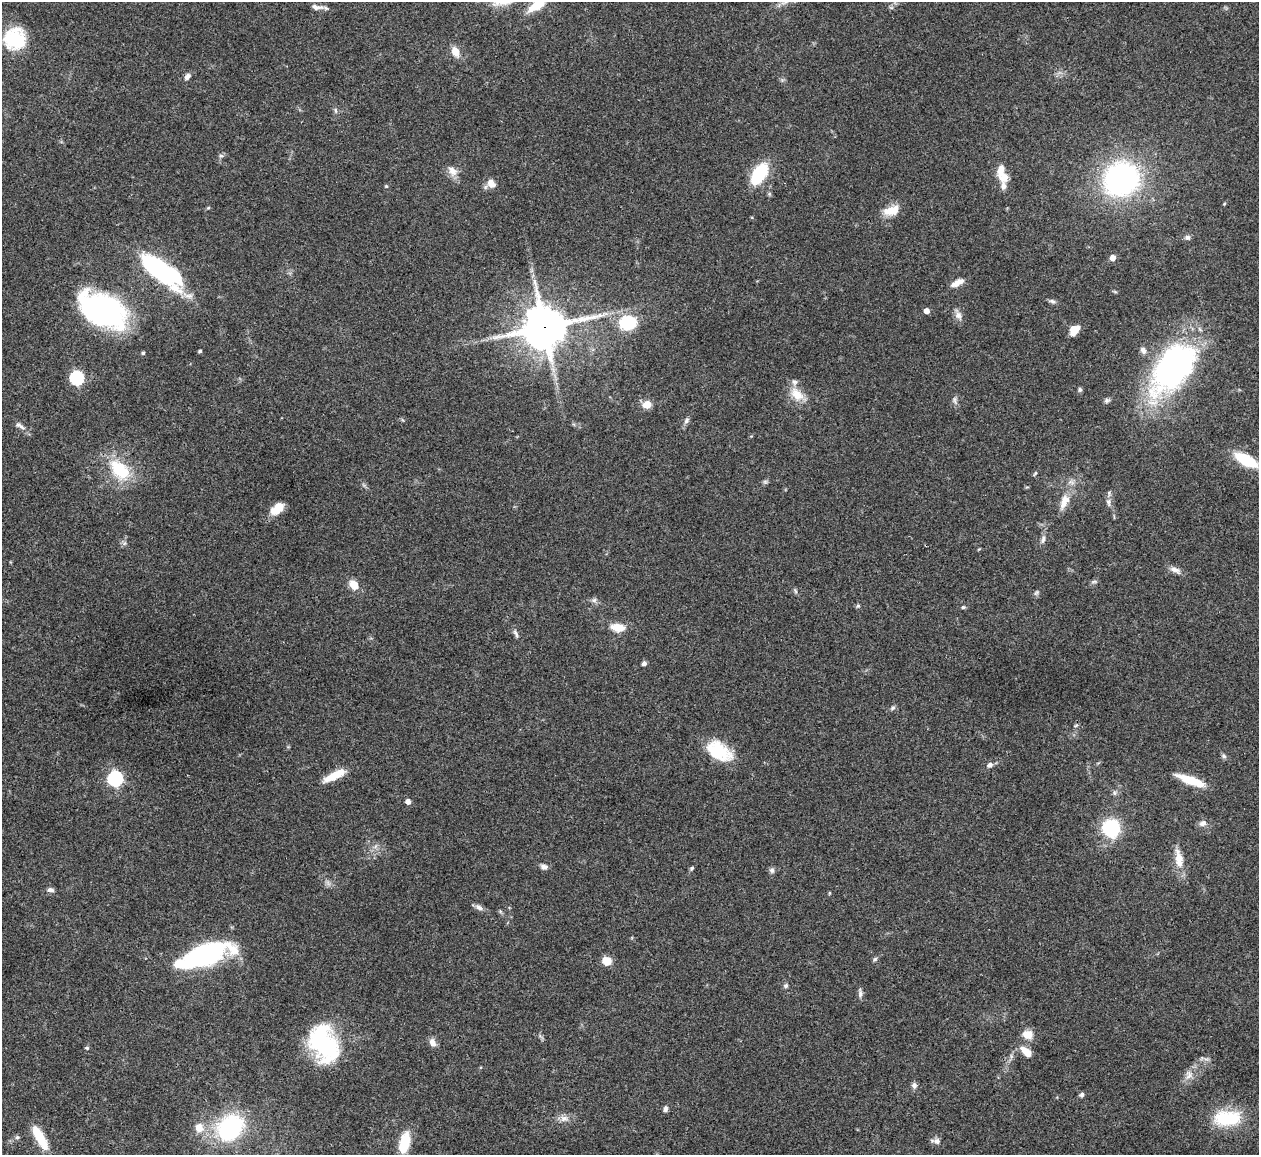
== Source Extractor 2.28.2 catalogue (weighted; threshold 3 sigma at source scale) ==
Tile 7 of 4 x 4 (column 3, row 2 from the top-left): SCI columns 2519-3775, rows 2567-3719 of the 5033 x 5015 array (HDU 1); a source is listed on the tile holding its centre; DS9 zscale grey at full resolution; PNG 1261 x 1157 px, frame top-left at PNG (2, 2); no overlay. Shown black and unused: <1% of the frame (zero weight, under 3 of 4 exposures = <1% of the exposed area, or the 3 px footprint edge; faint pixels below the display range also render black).
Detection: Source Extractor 2.28.2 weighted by HDU 2 'WHT'; one run over the whole footprint, this tile lists its part. Background 0.0492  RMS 0.0049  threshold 0.0219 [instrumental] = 3 sigma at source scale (4.5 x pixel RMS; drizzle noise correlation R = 1.50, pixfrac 1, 0.05/0.05 arcsec/px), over >= 5 px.
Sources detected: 105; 2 inside a brighter object's white glare — not listed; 5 inside a brighter listed object's ellipse — not listed separately; the other 98 listed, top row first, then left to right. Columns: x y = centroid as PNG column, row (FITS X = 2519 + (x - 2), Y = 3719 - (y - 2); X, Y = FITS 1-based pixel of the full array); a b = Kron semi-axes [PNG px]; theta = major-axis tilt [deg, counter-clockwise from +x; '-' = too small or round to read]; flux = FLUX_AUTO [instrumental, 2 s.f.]
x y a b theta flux
785 2 9 5 30 1.8
537 5 22 9 34 11
317 7 18 6 -3 2.6
15 39 22 22 - 26
455 52 10 7 -63 6.1
187 76 9 6 51 1.9
336 110 7 4 -81 0.89
221 156 6 4 -2 0.86
452 171 15 10 -44 4
759 174 20 11 56 29
1003 177 13 10 -12 5
1121 179 26 23 32 130
491 183 13 10 -45 3.5
386 186 4 4 - 0.46
1224 204 4 3 - 0.48
208 208 6 3 19 0.54
891 210 19 10 15 8.1
1187 237 8 6 3 1.5
1112 258 5 5 - 4.3
157 268 53 18 -37 69
957 283 17 7 29 3.7
1052 301 9 5 -11 1.3
103 310 45 29 -26 110
927 311 4 4 - 3.4
958 315 11 9 -62 2.6
628 323 16 13 1 24
544 327 15 13 11 1600
1074 330 7 6 - 9.8
1143 350 9 7 -67 2.3
200 351 4 3 - 0.66
143 353 4 4 - 0.78
1174 368 59 33 53 140
77 378 6 6 - 72
1080 390 7 5 -75 0.9
797 394 21 13 -42 8.2
955 400 11 4 -85 1.3
647 404 8 7 - 5.8
686 421 8 6 49 1.4
20 426 16 6 -33 2.3
1246 460 24 11 -29 19
120 470 35 21 -47 21
1035 473 8 3 56 0.62
765 482 7 4 0 0.83
1064 502 24 10 67 6.9
1108 502 12 6 -81 2.1
277 508 15 8 43 9.8
1043 539 13 5 80 1.9
1175 570 16 7 -25 2.8
1094 581 7 4 2 0.88
354 585 9 7 -51 7
1036 593 9 4 54 0.96
594 600 8 6 2 1.4
858 606 6 5 - 0.72
963 607 5 4 - 0.77
618 627 12 7 -9 9.9
516 633 13 4 -64 1.5
644 663 5 4 - 1.4
893 708 7 5 22 0.99
1076 725 6 3 20 0.61
719 751 31 18 -32 20
1224 756 8 5 -28 1.1
990 765 7 6 - 1.9
332 776 25 8 29 8.6
115 779 6 6 - 110
1191 780 32 8 -20 12
1114 793 7 4 -88 0.93
408 801 4 4 - 2.9
1203 823 10 8 22 2.2
1111 828 12 11 - 41
1179 859 27 10 -81 7.2
544 867 9 7 -10 1.9
692 868 7 4 50 0.77
772 870 7 6 - 1.4
50 890 8 5 -1 1.8
829 893 5 3 - 0.42
479 907 11 6 -30 2
205 954 48 19 15 71
875 959 6 5 - 0.89
607 961 10 9 - 5.4
786 986 6 6 - 1
860 994 13 5 89 1.6
1028 1035 12 10 -11 5.5
432 1042 11 8 -63 2.8
324 1044 38 25 -64 58
87 1048 5 4 - 0.66
1026 1052 15 7 -43 5.8
1189 1075 15 9 68 3.8
914 1085 8 7 - 1.6
1082 1095 6 5 - 1.2
665 1109 8 5 82 1.4
564 1118 12 8 17 3
1227 1118 32 17 2 27
199 1128 10 9 - 5.6
230 1128 23 18 48 64
17 1137 7 5 20 0.98
40 1137 29 9 -60 13
937 1141 8 7 - 2.3
404 1143 24 11 76 13
Overlapping masked pixels (flux is a lower limit): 1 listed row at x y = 544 327
Isophote crosses this tile's border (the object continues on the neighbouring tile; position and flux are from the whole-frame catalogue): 2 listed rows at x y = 785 2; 537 5